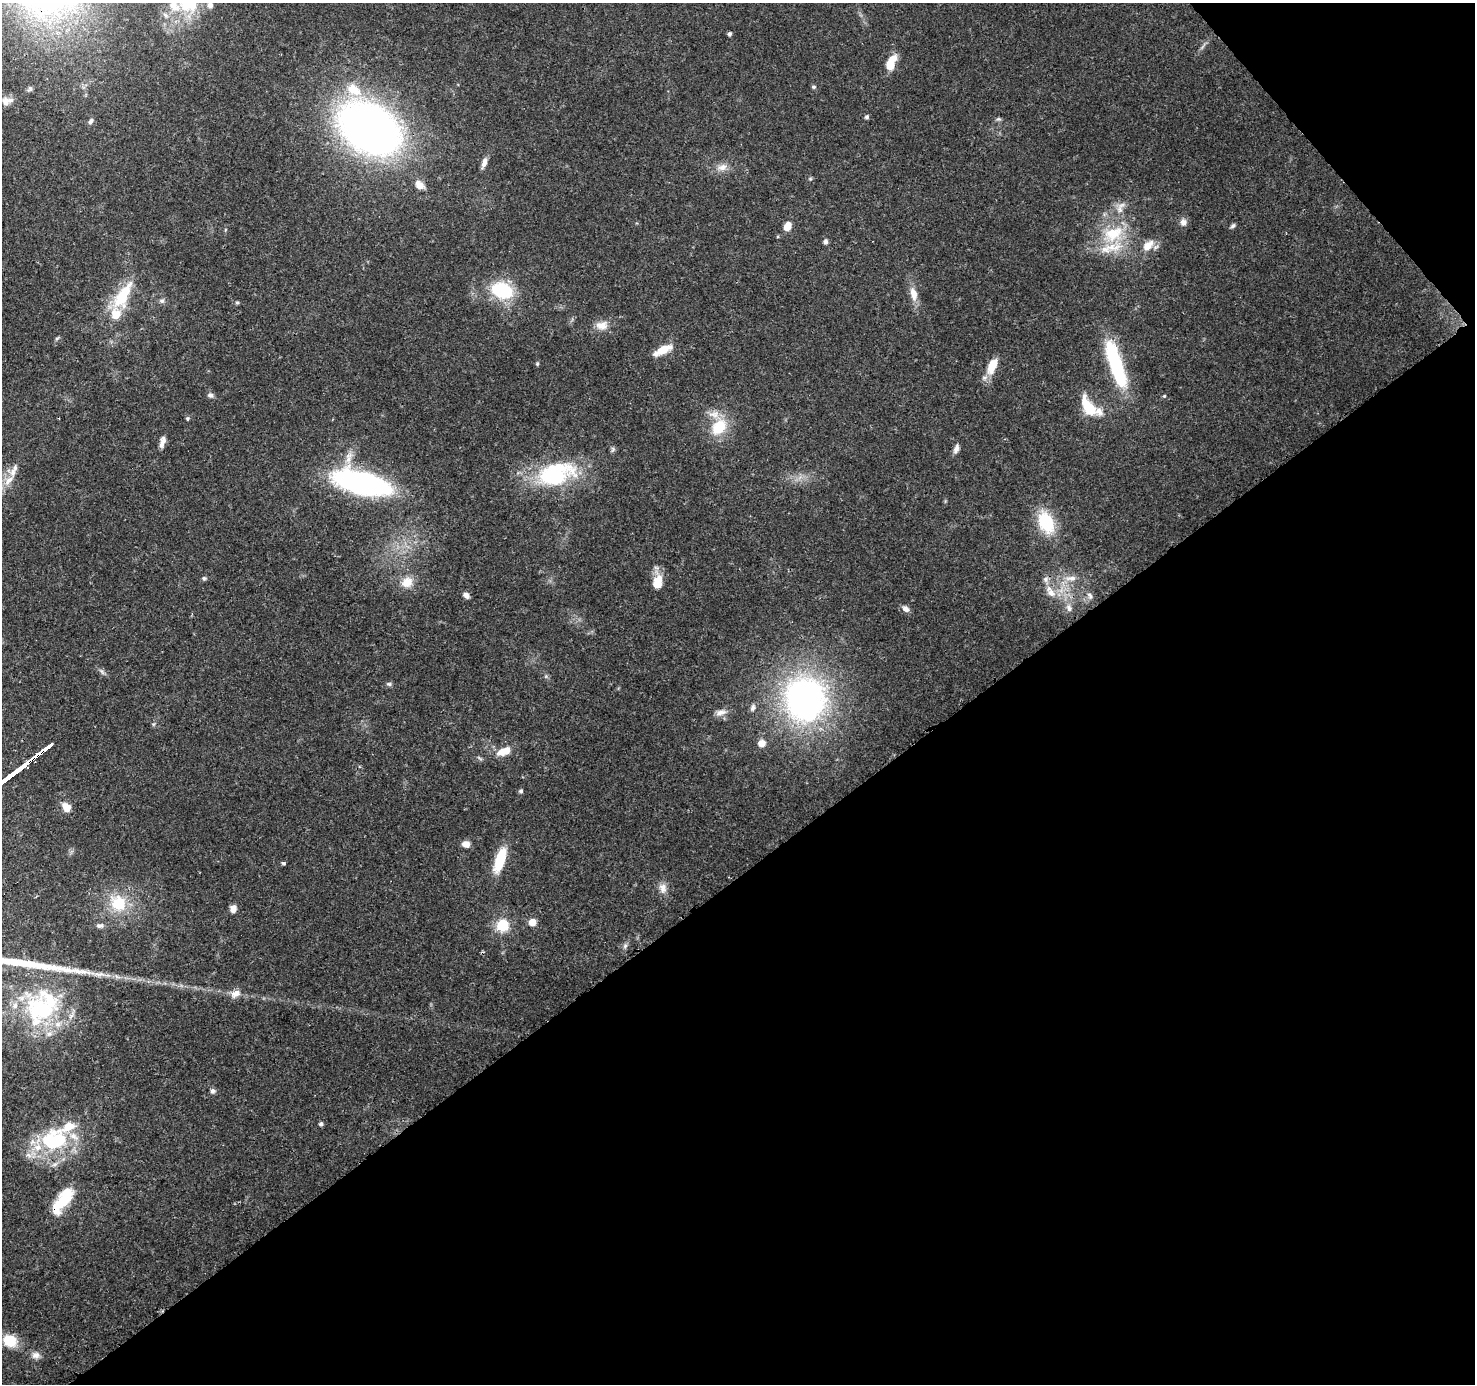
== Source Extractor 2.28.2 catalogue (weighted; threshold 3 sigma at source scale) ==
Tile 12 of 4 x 4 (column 4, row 3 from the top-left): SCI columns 4514-5986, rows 1589-2970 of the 6082 x 6009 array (HDU 1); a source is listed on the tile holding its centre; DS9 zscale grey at full resolution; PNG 1477 x 1386 px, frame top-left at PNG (2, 3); no overlay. Shown black and unused: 39% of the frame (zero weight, under 3 of 4 exposures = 7% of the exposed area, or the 3 px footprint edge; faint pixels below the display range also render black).
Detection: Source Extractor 2.28.2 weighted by HDU 2 'WHT'; one run over the whole footprint, this tile lists its part. Background 0.0912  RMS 0.0036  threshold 0.0161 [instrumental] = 3 sigma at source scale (4.5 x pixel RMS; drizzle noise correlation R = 1.50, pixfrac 1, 0.0396/0.0396 arcsec/px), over >= 5 px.
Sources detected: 99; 1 too faint to see at this stretch — not listed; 17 inside a brighter listed object's ellipse — not listed separately; the other 81 listed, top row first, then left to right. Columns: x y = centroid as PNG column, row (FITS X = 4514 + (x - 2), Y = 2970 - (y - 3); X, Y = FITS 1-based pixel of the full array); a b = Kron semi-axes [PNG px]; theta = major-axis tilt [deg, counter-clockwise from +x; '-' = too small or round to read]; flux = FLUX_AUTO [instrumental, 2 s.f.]
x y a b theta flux
174 3 32 17 -84 13
210 5 8 7 - 1.8
729 34 4 4 - 0.84
890 66 12 10 -70 4.1
814 87 6 5 - 0.66
30 89 7 6 - 0.83
6 101 13 12 - 3.2
867 117 6 5 - 0.79
998 119 7 5 0 0.75
91 121 9 5 63 1
369 128 56 39 -33 240
484 163 14 5 71 2.2
722 167 17 9 16 3.4
810 179 5 5 - 0.54
419 185 14 9 -41 2.9
1183 222 10 9 - 2
787 226 10 7 64 4.3
1233 226 7 5 40 0.79
1113 234 37 24 23 20
825 241 6 6 - 1.1
1148 245 16 10 43 5
502 290 25 18 -20 22
913 294 20 9 -78 4.3
123 295 40 15 58 18
162 301 7 7 - 1.1
237 302 5 5 - 0.51
602 325 17 12 11 4.2
57 338 7 4 37 0.55
663 350 21 7 28 7
1114 359 49 16 -72 30
537 364 6 4 -71 0.48
992 365 18 9 66 7.8
210 395 8 6 -19 1.3
1164 396 5 4 - 0.47
1090 409 17 11 -41 15
187 418 6 5 - 0.57
719 427 20 15 54 13
162 444 13 6 75 2.2
613 449 8 6 88 0.79
956 449 13 6 74 1.7
556 474 55 30 16 36
9 480 28 15 68 7.1
362 483 46 19 -16 110
1046 522 28 17 -67 16
204 578 6 6 - 0.73
1071 578 19 8 2 4.2
1046 579 9 8 - 1.7
407 582 17 14 27 5.7
657 582 19 9 88 7.5
1051 593 14 9 -29 3.9
466 595 9 6 -41 1.5
1090 596 12 7 -56 1.6
1069 608 12 8 -67 2.2
906 609 10 6 -34 1.9
389 684 8 5 0 0.84
805 699 49 45 82 120
753 708 10 7 68 1.2
720 713 16 8 18 2.6
761 743 8 8 - 3.2
504 751 17 9 19 6.4
521 791 6 5 - 0.68
67 807 11 8 -43 3.7
466 844 10 8 -12 2.3
500 860 29 10 71 13
283 863 6 3 -17 0.64
663 888 15 10 -78 3.1
118 903 25 22 -56 14
233 909 9 7 79 2.5
532 922 6 6 - 4.9
503 925 6 6 - 26
100 926 11 6 0 1.3
625 946 9 6 79 1.1
99 974 24 6 -3 4
235 994 14 10 27 2.9
41 1009 49 45 -41 50
213 1091 7 6 - 1.1
321 1124 5 5 - 0.87
54 1140 37 29 17 35
64 1198 28 14 57 13
10 1341 15 12 -26 9.6
36 1355 12 10 -6 2.3
Overlapping masked pixels (flux is a lower limit): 2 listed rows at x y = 362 483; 64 1198
Isophote crosses this tile's border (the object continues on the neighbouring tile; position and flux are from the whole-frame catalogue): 2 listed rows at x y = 174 3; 210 5